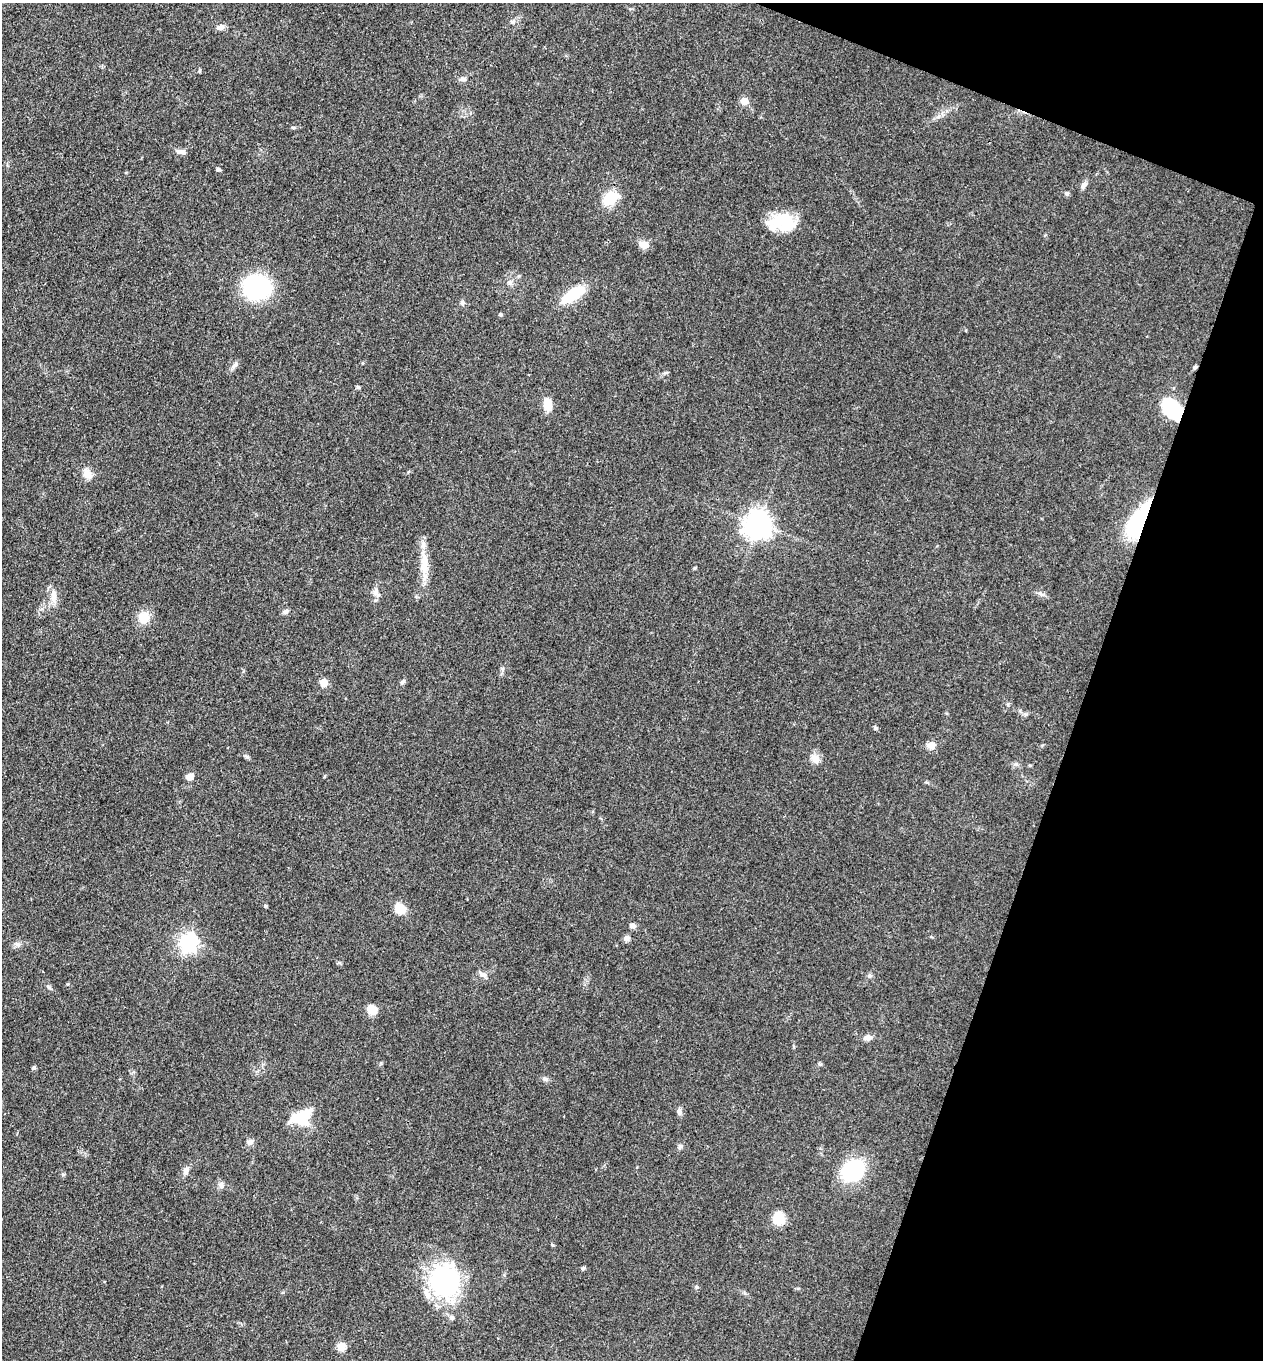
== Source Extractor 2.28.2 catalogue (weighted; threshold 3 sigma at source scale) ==
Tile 8 of 4 x 4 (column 4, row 2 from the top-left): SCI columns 4048-5308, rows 2716-4073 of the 5442 x 5431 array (HDU 1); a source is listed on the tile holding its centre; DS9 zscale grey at full resolution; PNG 1265 x 1362 px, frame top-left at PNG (2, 3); no overlay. Shown black and unused: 17% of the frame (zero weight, under 3 of 4 exposures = <1% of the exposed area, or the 3 px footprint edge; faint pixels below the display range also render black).
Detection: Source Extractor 2.28.2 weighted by HDU 2 'WHT'; one run over the whole footprint, this tile lists its part. Background 0.0948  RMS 0.0059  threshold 0.0267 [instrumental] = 3 sigma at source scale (4.5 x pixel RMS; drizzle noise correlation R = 1.50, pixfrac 1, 0.05/0.05 arcsec/px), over >= 5 px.
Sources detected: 64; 1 inside a brighter object's white glare — not listed; the other 63 listed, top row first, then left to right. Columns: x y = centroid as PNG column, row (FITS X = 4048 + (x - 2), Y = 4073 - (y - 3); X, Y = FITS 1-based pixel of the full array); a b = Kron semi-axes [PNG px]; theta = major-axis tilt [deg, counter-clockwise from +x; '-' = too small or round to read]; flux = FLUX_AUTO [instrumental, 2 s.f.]
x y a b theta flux
512 22 7 5 35 1.3
221 27 10 8 11 2.6
200 70 6 3 88 0.67
463 79 10 5 8 1.8
744 101 5 5 - 12
293 127 6 3 -19 0.7
181 152 13 6 -12 2.7
218 169 6 4 -30 0.92
1084 185 10 7 50 2.3
1067 193 6 5 - 1.2
610 198 21 15 31 13
782 221 29 20 -6 22
644 245 10 8 3 5.2
257 287 22 18 -9 73
574 294 28 11 33 21
462 303 6 5 - 1.5
500 314 4 4 - 0.96
234 365 11 6 52 2
1195 367 5 5 - 0.89
358 387 6 4 -43 0.81
548 405 14 10 -78 6.9
1172 409 14 10 -47 58
87 474 13 10 -49 5.4
1139 521 39 15 62 53
758 524 9 8 - 630
424 564 45 8 -88 12
695 568 5 3 - 0.63
376 592 13 5 81 2.8
1040 593 7 4 -20 1.3
54 596 19 8 88 5.4
286 612 7 5 24 1.8
144 618 15 14 - 9
402 682 7 4 45 1
324 683 5 5 - 16
875 728 6 4 -14 1
931 745 12 9 -6 3.9
815 758 13 10 -45 4.4
190 777 7 6 - 5.3
400 908 11 8 -36 11
633 926 7 6 - 1.9
627 938 7 7 - 2.4
188 943 7 7 - 240
17 944 7 4 -18 1.3
482 974 7 6 - 1.9
870 976 6 5 - 1.2
49 987 6 4 -69 0.95
372 1009 12 9 -42 6.5
868 1038 12 7 7 2.9
34 1068 6 5 - 0.92
545 1079 7 5 -21 1.4
679 1111 8 6 -61 1.7
301 1117 24 15 29 19
250 1142 8 7 - 2.3
680 1147 8 5 63 1.3
853 1170 23 17 35 41
186 1171 13 6 67 2.6
221 1185 9 7 -81 2.1
779 1218 17 14 -74 8
583 1268 6 4 41 0.88
443 1280 33 31 -60 82
697 1287 5 5 - 0.91
452 1318 7 5 -45 1.6
341 1347 11 10 - 4.3
Overlapping masked pixels (flux is a lower limit): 3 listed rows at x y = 1195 367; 1172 409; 1139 521
Unlisted compact peaks at least as high as the median listed source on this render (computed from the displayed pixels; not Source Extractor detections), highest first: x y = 1026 714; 247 757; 265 906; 820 1064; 553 1245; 68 984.